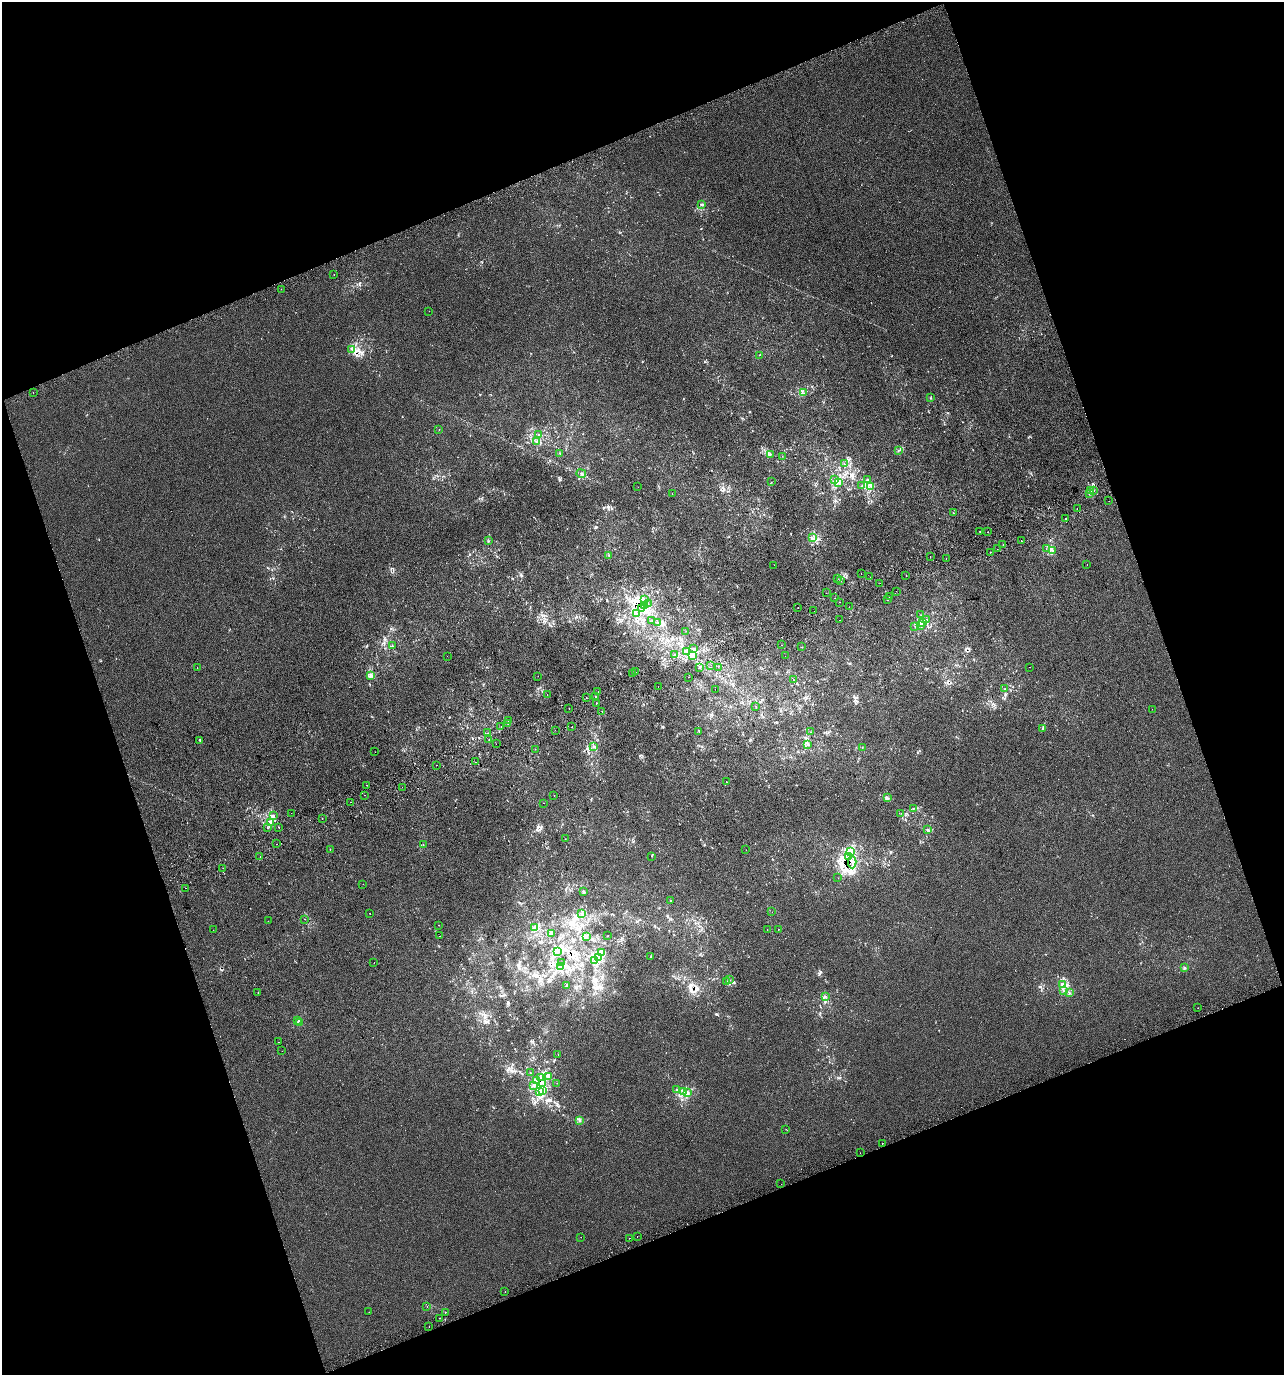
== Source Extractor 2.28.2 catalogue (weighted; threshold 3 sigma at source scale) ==
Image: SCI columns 144-5269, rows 40-5531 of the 5358 x 5574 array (HDU 1 of 3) = the unmasked area's bounding box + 8 px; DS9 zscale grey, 4 x 4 block average (1 PNG px = mean of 4 x 4 image px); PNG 1286 x 1377 px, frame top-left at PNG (2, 2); each listed source drawn as its Kron ellipse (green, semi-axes under 4 px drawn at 4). Shown black and unused: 40% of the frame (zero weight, under 2 of 3 exposures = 2% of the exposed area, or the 3 px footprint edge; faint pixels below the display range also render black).
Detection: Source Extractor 2.28.2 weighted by HDU 2 'WHT'. Background 3.17e-04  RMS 0.0073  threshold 0.033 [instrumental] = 3 sigma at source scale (4.5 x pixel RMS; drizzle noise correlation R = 1.50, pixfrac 1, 0.0396/0.0396 arcsec/px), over >= 5 px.
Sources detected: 260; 23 cosmic-ray / hot-pixel residue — neither listed nor drawn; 10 coinciding with a brighter row at this scale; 3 inside a brighter listed object's ellipse — not listed separately; the other 224 listed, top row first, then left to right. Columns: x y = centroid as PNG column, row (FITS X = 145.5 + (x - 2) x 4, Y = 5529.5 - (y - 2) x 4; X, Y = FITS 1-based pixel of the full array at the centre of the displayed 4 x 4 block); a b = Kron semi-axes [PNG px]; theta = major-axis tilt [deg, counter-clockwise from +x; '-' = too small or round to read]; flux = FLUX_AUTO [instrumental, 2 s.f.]
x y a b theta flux
701 204 2 2 - 3.1
334 274 2 2 - 0.84
281 289 2 2 - 1.2
429 311 2 2 - 0.68
351 349 2 2 - 1.6
759 355 2 2 - 1.6
33 392 2 2 - 1.4
803 393 2 2 - 0.91
931 398 2 2 - 1.3
439 429 2 2 - 1.2
538 434 2 2 - 2.6
537 441 2 2 - 1.9
898 451 2 2 - 2.2
560 453 2 2 - 1.3
770 454 2 2 - 4.5
782 456 2 2 - 1
844 464 2 2 - 1.2
581 474 5 2 - 5
835 479 2 2 - 1.1
868 479 2 2 - 2.2
771 482 2 2 - 0.68
838 482 3 2 - 7.2
862 486 2 2 - 2.8
871 486 2 2 - 2.7
638 487 2 2 - 1.6
1090 490 2 2 - 3.8
1094 490 2 2 - 2.3
1090 493 3 2 - 3.2
672 494 2 2 - 0.94
1109 501 2 2 - 0.89
1077 508 2 2 - 6.1
953 513 2 2 - 1.8
1065 518 2 2 - 12
980 531 2 2 - 3.7
988 532 2 2 - 6.2
812 537 2 2 - 4.6
489 541 2 2 - 1.1
1021 541 2 2 - 5.9
1003 545 2 2 - 1.4
997 549 2 2 - 1.2
1046 549 2 2 - 0.87
1053 551 2 2 - 3.9
990 552 2 2 - 1.2
609 555 2 2 - 1.8
930 557 2 2 - 8
946 558 2 2 - 4.2
1087 564 2 2 - 0.99
774 565 2 2 - 0.94
861 574 2 2 - 1.3
906 575 2 2 - 4.9
870 577 2 2 - 2.5
838 579 2 2 - 0.65
841 581 2 2 - 0.97
880 583 2 2 - 2.5
896 591 2 2 - 1.4
826 593 2 2 - 1.4
889 597 2 2 - 5.2
835 598 2 2 - 1
644 600 2 2 - 1.8
888 600 2 2 - 14
839 602 2 2 - 0.89
648 604 2 2 - 1.4
644 605 3 2 - 3.1
849 607 2 2 - 7.3
798 608 2 2 - 0.99
641 609 2 2 - 1.4
814 611 2 2 - 0.94
636 613 2 2 - 1.8
921 615 2 2 - 1.7
652 620 2 2 - 0.7
840 620 2 2 - 3.6
927 620 4 3 - 6.6
657 622 2 2 - 1.4
922 623 2 2 - 3.3
921 626 2 2 - 2.7
915 627 2 2 - 2.3
686 631 2 2 - 0.56
782 645 2 2 - 2.1
392 646 2 2 - 2.7
801 647 2 2 - 0.88
693 648 2 2 - 2.6
686 651 3 2 - 5.4
674 654 2 2 - 1.8
447 656 2 2 - 2
693 656 3 2 - 4
785 656 2 2 - 0.88
711 665 2 2 - 2.4
197 667 2 2 - 3.6
699 667 2 2 - 2.2
718 667 2 2 - 5.4
1029 667 2 2 - 4.3
636 672 2 2 - 2.1
632 674 2 2 - 0.83
371 676 4 2 - 6.5
538 676 2 2 - 0.53
688 677 2 2 - 5.6
793 680 2 2 - 0.9
658 687 2 2 - 3.2
715 689 2 2 - 0.82
1004 689 2 2 - 1.4
598 691 2 2 - 5.3
547 694 2 2 - 0.94
595 697 2 2 - 2.5
586 698 2 2 - 1.5
596 703 2 2 - 2.3
756 707 2 2 - 1.7
569 709 2 2 - 2.5
1152 709 2 2 - 3.3
602 711 2 2 - 9.7
509 721 2 2 - 2.5
508 723 2 2 - 2
501 727 2 2 - 2.3
571 727 2 2 - 2.9
1043 728 3 2 - 1.8
555 730 2 2 - 2.1
699 731 3 2 - 2
810 732 2 2 - 1.2
488 733 2 2 - 1.2
200 740 2 2 - 7.7
489 740 2 2 - 1.8
496 744 2 2 - 1.1
807 744 4 3 - 8.4
594 746 2 2 - 1.9
862 747 2 2 - 1.5
535 749 2 2 - 0.72
375 752 2 2 - 1.1
475 762 2 2 - 4.2
436 765 2 2 - 0.87
726 782 2 2 - 4.2
367 785 2 2 - 1.4
402 787 2 2 - 1.3
364 795 2 2 - 7.7
554 795 2 2 - 1.3
887 797 2 2 - 1.2
351 802 2 2 - 0.94
544 803 2 2 - 3.8
913 808 2 2 - 2.2
291 813 2 2 - 1.8
901 813 2 2 - 0.8
273 815 3 2 - 3.9
322 818 2 2 - 9.1
271 823 3 2 - 7
279 827 2 2 - 1.8
268 828 2 2 - 1.5
928 830 2 2 - 2
565 839 2 2 - 0.8
276 844 2 2 - 3.6
423 845 2 2 - 1.7
330 849 2 2 - 18
746 850 2 2 - 0.75
851 851 4 2 - 4.1
260 856 2 2 - 1.6
651 856 2 2 - 1.2
848 856 2 2 - 2.3
852 862 6 2 -90 15
223 868 2 2 - 1.1
838 878 2 2 - 0.92
363 884 2 2 - 3
185 888 2 2 - 1.1
583 891 3 2 - 3.8
670 901 2 2 - 1.8
772 912 2 2 - 0.79
370 913 2 2 - 2.3
582 913 2 2 - 2
305 919 2 2 - 0.78
268 921 2 2 - 1.3
439 925 2 2 - 1.3
535 928 3 2 - 5.7
778 929 2 2 - 1.9
213 930 2 2 - 1.4
767 930 2 2 - 0.82
551 933 3 2 - 3.1
439 936 2 2 - 1
587 936 2 2 - 1.6
608 936 2 2 - 1.1
557 952 2 2 - 1.1
602 952 2 2 - 1.4
651 956 2 2 - 2.8
598 958 3 2 - 3.7
595 961 2 2 - 1.5
374 962 2 2 - 2.5
561 963 2 2 - 1.7
560 966 2 2 - 1.6
1185 968 2 2 - 2.8
729 980 2 2 - 1.6
726 982 2 2 - 2.3
1062 984 2 2 - 1.9
566 986 2 2 - 2.4
1063 990 2 2 - 2.8
258 992 2 2 - 1.5
1069 993 3 2 - 4
826 996 2 2 - 1.3
1198 1008 2 2 - 1.4
298 1021 2 2 - 2.5
299 1023 2 2 - 4.8
278 1042 2 2 - 2.3
282 1051 2 2 - 1.8
558 1055 2 2 - 4.5
530 1072 2 2 - 1
549 1077 2 2 - 1.5
540 1078 4 3 - 11
536 1081 2 2 - 5.1
557 1083 2 2 - 0.81
543 1084 2 2 - 4.2
534 1085 3 2 - 5.9
677 1089 2 2 - 2.9
543 1091 2 2 - 3
539 1092 3 2 - 9.2
684 1092 2 2 - 1.6
688 1092 3 2 - 5.4
580 1120 2 2 - 4.9
786 1129 2 2 - 0.64
882 1143 2 2 - 1.6
860 1153 2 2 - 0.84
781 1184 2 2 - 0.82
637 1236 2 2 - 2.7
581 1237 2 2 - 0.83
629 1238 2 2 - 1.2
505 1291 2 2 - 4.5
427 1307 2 2 - 0.79
369 1312 2 2 - 4.1
445 1312 2 2 - 1.1
440 1318 2 2 - 1.2
429 1327 2 2 - 1.6
Overlapping masked pixels (flux is a lower limit): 2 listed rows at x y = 848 856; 852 862
Diffuse or blended objects may show on this block-average render without a row.